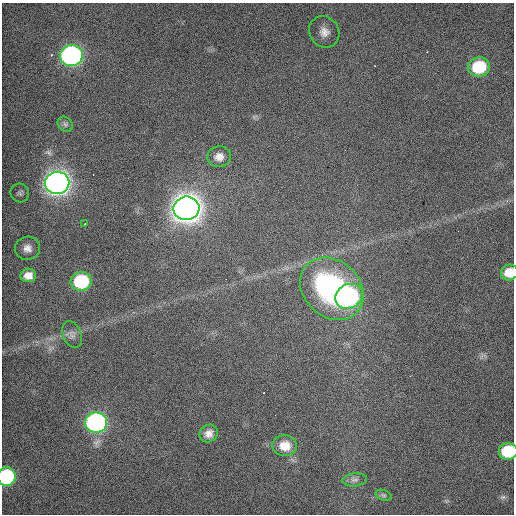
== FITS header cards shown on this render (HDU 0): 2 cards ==
NAXIS1  =                  512 / Axis length
NAXIS2  =                  512 / Axis length

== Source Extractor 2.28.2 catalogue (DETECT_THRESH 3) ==
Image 512 x 512 px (HDU 0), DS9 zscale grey, 1 PNG px = 1 image px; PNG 516 x 516 px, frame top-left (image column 1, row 512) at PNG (2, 3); each listed source drawn as its Kron ellipse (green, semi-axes under 4 px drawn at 4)
Background 497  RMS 2.8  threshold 8.34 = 3 sigma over >= 5 px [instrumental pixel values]
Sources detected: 23; all 23 listed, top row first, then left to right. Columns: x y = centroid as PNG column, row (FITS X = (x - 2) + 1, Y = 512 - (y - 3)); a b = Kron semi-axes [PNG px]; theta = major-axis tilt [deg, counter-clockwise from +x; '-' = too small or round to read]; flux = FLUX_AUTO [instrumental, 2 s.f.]
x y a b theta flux
324 32 16 14 -57 2200
71 56 11 10 - 64000
479 67 11 9 9 10000
65 124 8 7 - 520
219 157 12 10 8 1400
57 183 12 11 - 170000
20 193 9 9 - 650
186 208 13 12 - 280000
85 224 3 2 - 210
27 248 12 11 - 1500
509 273 8 8 - 2900
28 275 8 6 6 1400
81 281 10 9 - 14000
332 289 34 28 -42 38000
349 296 14 12 27 38000
72 334 14 9 -68 1000
96 423 11 10 - 57000
209 433 10 8 35 1200
285 446 12 10 -6 2500
508 451 9 8 - 9600
6 477 9 9 - 20000
355 480 12 6 5 750
384 495 8 5 -19 350
At the frame edge (FLAGS 8, measured only in part): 3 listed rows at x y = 509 273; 508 451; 6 477